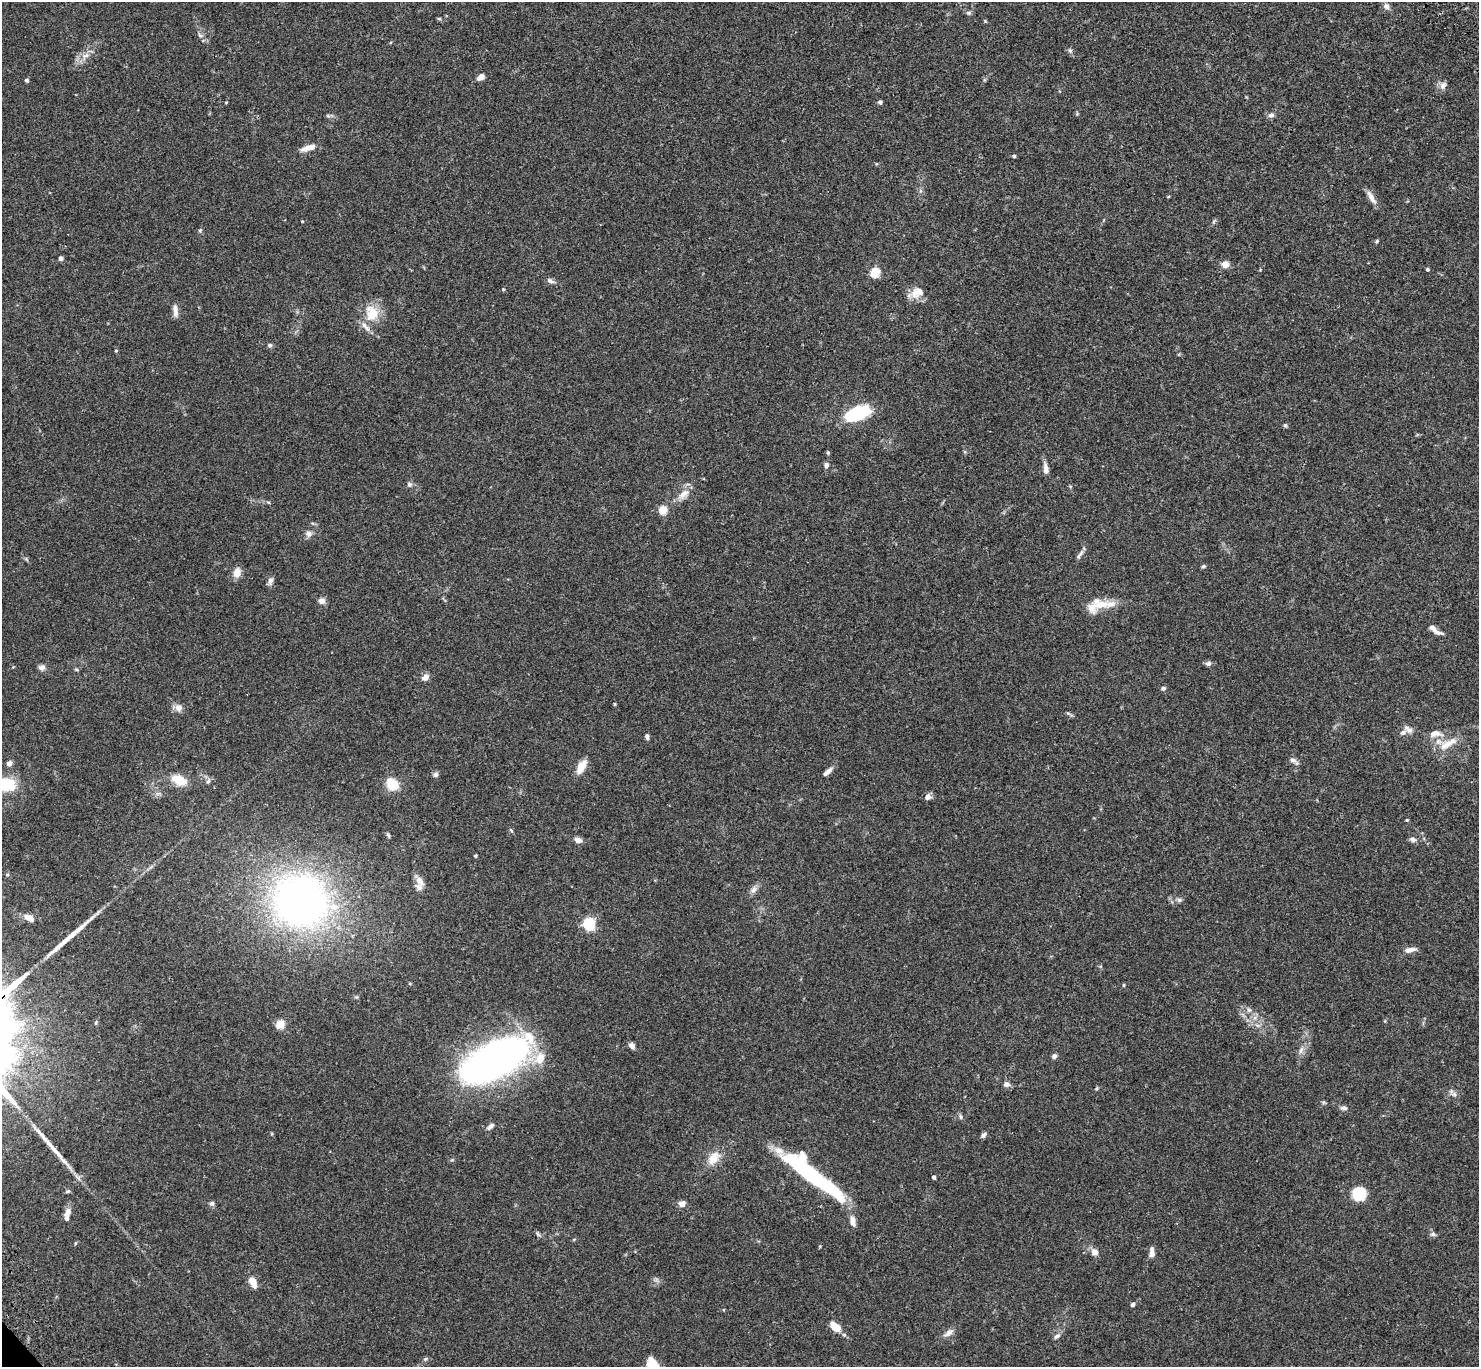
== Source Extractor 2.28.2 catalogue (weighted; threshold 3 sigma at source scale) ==
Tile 10 of 4 x 4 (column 2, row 3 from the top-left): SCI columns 1576-3052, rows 1609-2973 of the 6107 x 6088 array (HDU 1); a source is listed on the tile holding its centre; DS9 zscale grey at full resolution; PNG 1481 x 1369 px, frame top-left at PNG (2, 2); no overlay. Shown black and unused: <1% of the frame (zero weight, under 3 of 4 exposures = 6% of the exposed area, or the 3 px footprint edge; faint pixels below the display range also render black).
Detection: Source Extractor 2.28.2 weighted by HDU 2 'WHT'; one run over the whole footprint, this tile lists its part. Background 0.0643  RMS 0.0058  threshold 0.0261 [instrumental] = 3 sigma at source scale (4.5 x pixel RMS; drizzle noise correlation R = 1.50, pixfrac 1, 0.05/0.05 arcsec/px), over >= 5 px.
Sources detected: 132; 1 inside a brighter object's white glare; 2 long thin detections or spike segments (spike, bleed or trail) — not listed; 9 inside a brighter listed object's ellipse — not listed separately; the other 120 listed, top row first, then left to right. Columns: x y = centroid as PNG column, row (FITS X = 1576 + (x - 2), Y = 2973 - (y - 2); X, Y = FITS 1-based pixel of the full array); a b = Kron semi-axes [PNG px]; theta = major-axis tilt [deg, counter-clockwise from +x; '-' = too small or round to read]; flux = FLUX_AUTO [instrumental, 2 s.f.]
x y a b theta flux
1386 6 9 7 -55 2.2
969 13 6 5 - 1.2
439 18 6 4 0 0.67
200 35 8 5 -30 1.5
1070 51 7 5 -69 1.2
86 55 12 6 28 3.4
481 77 10 7 34 2.8
26 80 5 4 - 0.99
1443 85 10 8 62 2.6
226 102 4 3 - 0.46
880 102 4 4 - 1.5
1077 114 5 4 - 0.65
1271 115 8 6 32 1.9
328 116 7 4 -19 0.88
309 148 18 6 15 5
1014 156 5 4 - 0.77
1371 197 20 6 -59 3.9
302 221 3 3 - 0.52
1214 221 8 4 54 0.91
200 230 6 4 18 0.59
1376 241 6 4 42 0.78
60 258 5 5 - 1.4
1225 264 7 6 - 4.5
1427 269 4 4 - 0.83
875 272 5 5 - 33
550 281 11 5 -23 1.9
503 289 4 3 - 0.51
917 292 18 12 18 7.6
175 310 15 6 -82 3.4
372 313 23 19 -78 13
270 345 6 5 - 1
116 351 4 4 - 0.53
857 413 27 14 24 32
1285 425 6 4 -56 0.9
828 453 5 4 - 0.7
826 465 7 5 88 1.5
1046 469 13 6 -85 3.4
409 484 8 6 -64 1.5
684 494 18 9 38 5.5
663 510 5 5 - 21
308 533 8 7 - 2.5
1080 554 16 4 51 1.8
1203 566 6 4 39 0.86
237 573 12 9 75 4.5
270 581 10 6 80 2.2
322 601 9 8 - 2.5
1101 605 39 9 5 11
1435 630 19 6 -36 4.1
1208 663 7 6 - 1.6
42 667 9 7 9 2
76 669 5 4 - 0.77
425 677 8 6 40 3.5
1163 688 6 5 - 1.3
614 704 5 3 - 0.53
178 707 9 9 - 3.5
1068 713 7 4 -19 0.9
1409 729 12 7 -35 2.6
1437 733 15 8 -24 3.8
647 737 8 4 -78 1.4
1451 742 23 10 33 7.6
1293 760 13 5 -29 1.9
9 763 5 4 - 3.4
581 767 19 9 61 6.4
828 772 14 5 41 2.7
436 774 7 7 - 1.4
179 780 16 10 -27 11
208 781 7 4 45 1.1
392 784 14 11 -45 12
3 785 21 11 6 35
928 797 7 6 - 2.7
1407 820 4 4 - 0.55
511 830 6 4 -45 0.72
388 835 7 4 -60 0.85
1413 839 9 6 -23 1.8
578 840 7 6 - 3.4
475 856 4 4 - 0.57
420 881 16 9 -62 4.2
754 890 10 7 64 2.5
1179 900 7 6 - 1.3
301 901 35 33 -17 360
29 918 14 7 -30 4.1
589 924 6 5 - 76
1410 950 14 6 11 3.5
410 984 5 3 - 0.5
1124 985 5 3 - 0.52
1249 1010 6 6 - 1.4
280 1024 5 5 - 22
1257 1025 7 4 -18 1.2
632 1046 8 6 -48 2.2
1301 1050 12 4 70 2.2
1054 1056 6 5 - 1.7
495 1060 71 29 28 260
1006 1084 7 6 - 2.4
1096 1088 6 4 46 0.66
1454 1094 8 5 -7 1.6
1344 1108 9 5 -1 1.6
960 1117 7 5 -59 1.2
490 1126 10 6 40 1.9
983 1135 7 5 47 1.7
713 1158 20 13 52 7.9
811 1175 77 11 -37 77
934 1177 4 3 - 1.5
67 1191 7 4 19 0.83
1359 1194 10 9 - 29
212 1203 7 5 -24 1.4
682 1204 7 7 - 3.3
68 1212 13 7 65 3.5
852 1221 11 6 -81 3.8
538 1234 8 4 -53 1
1433 1234 7 6 - 1.3
75 1243 5 3 - 0.51
1095 1252 10 8 -37 3.1
1152 1253 11 5 90 3.4
253 1282 15 7 -64 4.8
1133 1304 5 4 - 1.5
835 1327 11 7 -39 9.7
949 1333 15 7 37 3.1
1057 1336 9 5 29 1.5
426 1359 7 5 21 0.99
652 1363 23 14 -54 11
Isophote crosses this tile's border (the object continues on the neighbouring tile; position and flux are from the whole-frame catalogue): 2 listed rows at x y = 3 785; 652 1363